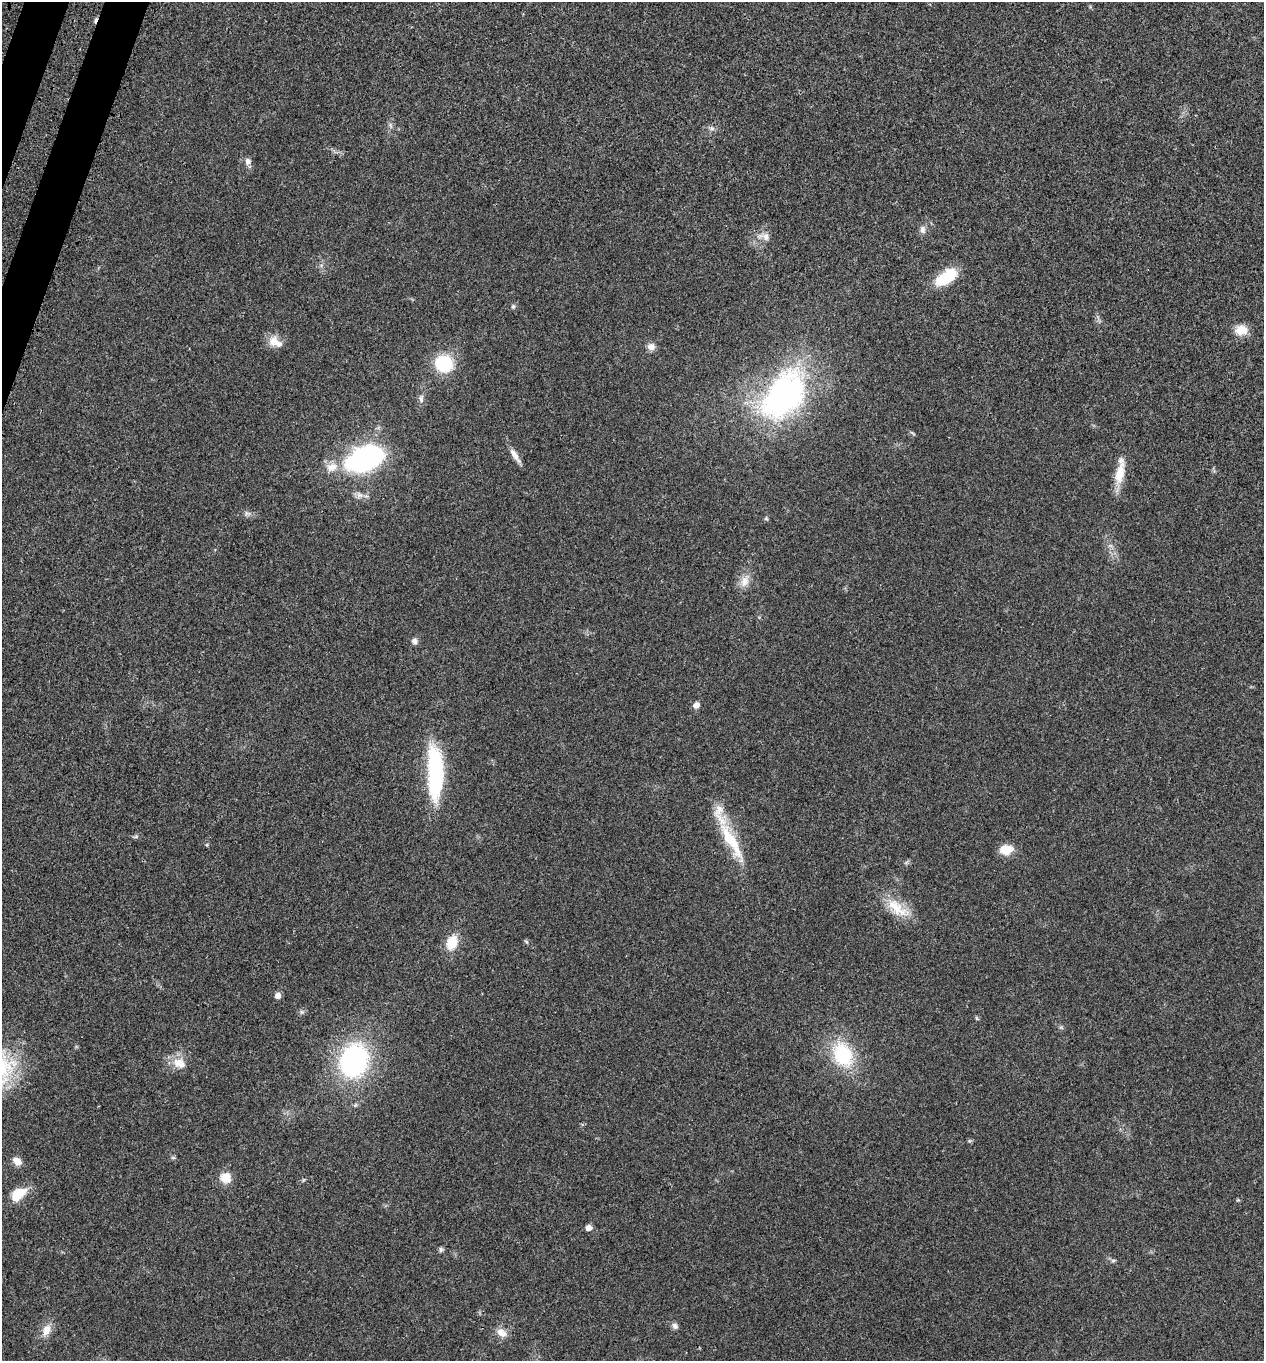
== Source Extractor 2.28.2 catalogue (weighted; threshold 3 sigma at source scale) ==
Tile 11 of 4 x 4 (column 3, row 3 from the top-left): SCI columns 2750-4011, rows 1460-2818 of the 5629 x 5638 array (HDU 1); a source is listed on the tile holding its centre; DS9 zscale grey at full resolution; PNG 1266 x 1363 px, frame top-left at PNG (2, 2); no overlay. Shown black and unused: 1% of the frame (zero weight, under 3 of 4 exposures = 8% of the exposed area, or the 3 px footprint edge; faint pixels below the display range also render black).
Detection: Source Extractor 2.28.2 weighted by HDU 2 'WHT'; one run over the whole footprint, this tile lists its part. Background 0.0234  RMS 0.0034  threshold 0.0154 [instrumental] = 3 sigma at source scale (4.5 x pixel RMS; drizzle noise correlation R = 1.50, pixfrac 1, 0.05/0.05 arcsec/px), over >= 5 px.
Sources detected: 47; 1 cosmic-ray / hot-pixel residue — not listed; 2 inside a brighter listed object's ellipse — not listed separately; the other 44 listed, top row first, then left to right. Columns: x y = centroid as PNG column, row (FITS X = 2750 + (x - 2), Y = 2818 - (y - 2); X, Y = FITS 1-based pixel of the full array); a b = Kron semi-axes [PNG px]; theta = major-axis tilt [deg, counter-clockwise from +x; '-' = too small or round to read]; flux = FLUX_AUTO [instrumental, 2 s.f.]
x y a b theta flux
712 128 8 6 -22 0.94
248 161 9 8 - 1.6
922 230 11 8 -90 1.4
765 236 12 9 -78 2.2
946 277 28 13 35 10
513 307 5 5 - 0.55
1241 330 13 10 2 5.5
273 341 14 12 56 3.4
651 347 10 8 -17 2
444 364 18 16 -22 17
783 395 59 38 53 85
421 399 11 7 -87 1.2
515 455 23 6 -56 2.5
364 459 26 15 21 83
331 467 17 11 22 3.9
1120 474 28 12 78 6.4
360 495 10 7 -1 1.6
246 513 7 4 -72 0.68
766 518 5 5 - 0.44
744 581 16 10 69 3.3
414 641 8 7 - 1.2
696 705 7 6 - 1.7
435 773 61 17 -89 34
136 837 7 4 1 0.55
731 840 63 14 -60 14
1006 850 15 11 10 4.9
897 908 38 15 -36 9
526 941 6 4 -20 0.44
452 943 11 9 63 9.5
278 995 6 6 - 1.9
302 1012 7 4 -18 0.6
843 1055 33 24 -67 20
354 1061 30 24 70 55
179 1063 20 14 -22 4.6
17 1161 11 8 -37 2.6
226 1177 12 11 - 4.7
303 1180 6 4 70 0.38
18 1194 19 11 40 7.9
589 1228 6 6 - 1.7
441 1250 7 5 46 0.67
1113 1260 6 4 1 0.55
675 1326 8 7 - 1.2
47 1330 15 10 65 3.5
501 1332 13 9 -33 2.9